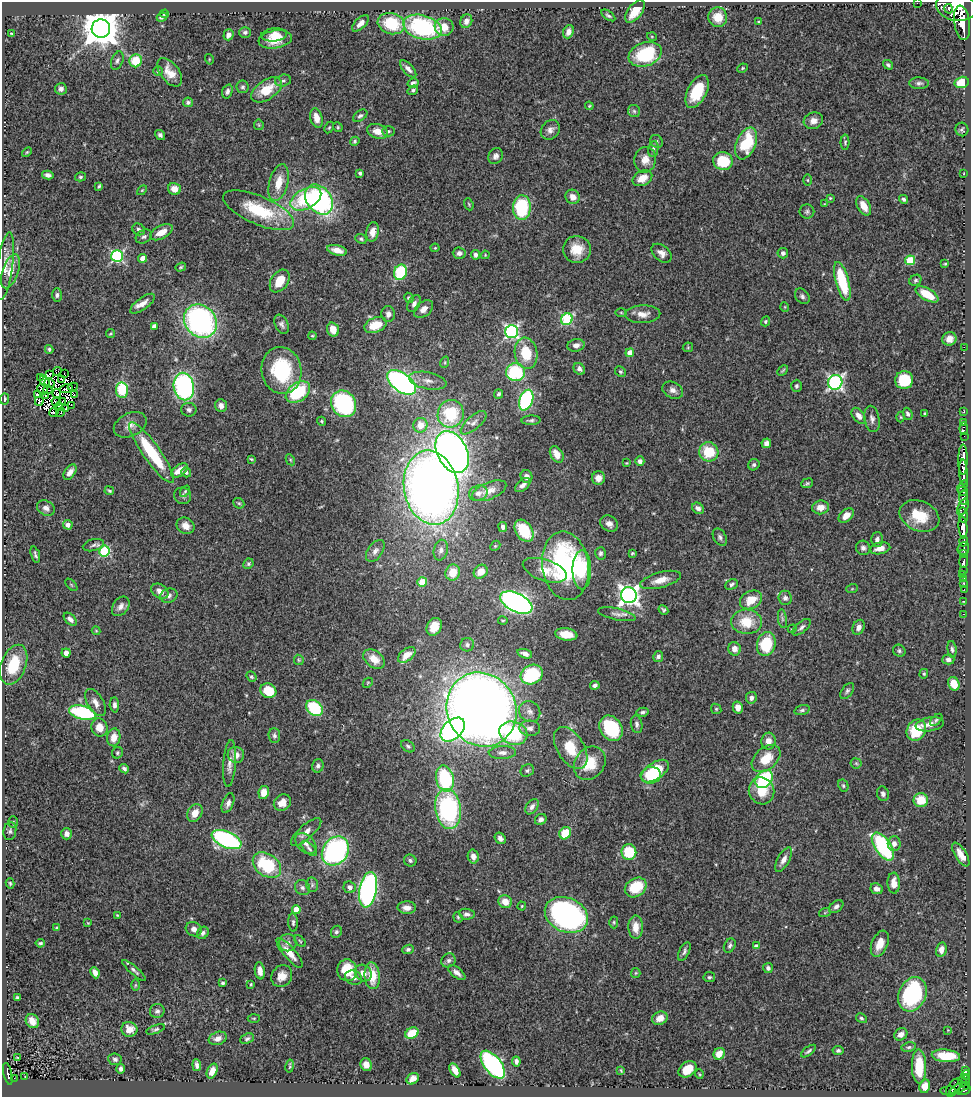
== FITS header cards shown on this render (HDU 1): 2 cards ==
NAXIS1  =                  969
NAXIS2  =                 1095

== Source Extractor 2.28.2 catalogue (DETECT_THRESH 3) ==
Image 969 x 1095 px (HDU 1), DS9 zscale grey, 1 PNG px = 1 image px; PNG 973 x 1099 px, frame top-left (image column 1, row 1095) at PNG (2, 2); each listed source drawn as its Kron ellipse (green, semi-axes under 4 px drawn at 4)
Background 0.491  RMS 0.026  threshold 0.077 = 3 sigma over >= 5 px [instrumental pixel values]
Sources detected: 489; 10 with non-positive FLUX_AUTO (blend fragments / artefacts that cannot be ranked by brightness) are neither listed nor drawn; the other 479 listed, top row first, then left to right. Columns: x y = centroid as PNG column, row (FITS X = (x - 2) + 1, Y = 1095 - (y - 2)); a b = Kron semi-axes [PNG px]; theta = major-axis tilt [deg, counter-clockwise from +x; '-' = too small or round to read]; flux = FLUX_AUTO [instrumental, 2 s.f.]
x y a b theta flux
917 3 2 2 - 8
956 7 20 14 -11 5100
949 9 5 2 - 280
635 11 13 7 52 32
165 14 4 3 - 1.9
608 15 8 4 -35 3.7
162 17 5 3 - 3.8
718 17 10 9 - 30
466 21 7 5 67 9.7
758 22 3 3 - 1.9
361 23 10 5 45 11
962 23 17 7 -81 2300
391 24 14 10 -15 77
422 27 20 12 -15 220
444 27 9 9 - 25
101 29 9 9 - 4900
245 32 6 5 - 4.3
568 32 7 5 68 10
11 33 3 2 - 1.3
228 35 5 5 - 8.6
274 35 13 6 5 16
652 37 5 3 - 1.5
275 39 17 9 9 30
645 54 17 11 19 120
209 59 5 3 - 1.5
117 61 9 5 68 4.8
136 61 6 6 - 45
888 65 5 4 - 3.8
742 68 5 4 - 2.2
408 69 10 5 -47 8.4
158 71 4 4 - 2.3
170 72 16 9 -52 23
283 81 8 5 14 4.2
962 82 7 5 15 29
413 83 6 4 32 5.1
919 83 10 6 0 5
243 87 6 6 - 4.2
61 89 6 5 - 6
266 90 17 9 34 40
413 90 5 4 - 3.1
227 91 7 5 72 5.1
697 91 18 9 63 63
188 102 5 4 - 4.2
589 106 4 4 - 1.6
634 111 6 6 - 4.3
360 116 8 5 36 4.4
316 118 10 6 -76 17
813 121 10 8 18 12
259 125 5 5 - 2.2
329 127 6 4 62 2.3
338 127 5 4 - 2.3
962 129 7 6 - 3.7
550 130 10 8 47 9.2
378 131 11 7 -17 18
389 131 6 5 - 3.7
160 135 5 4 - 4.7
355 141 5 4 - 2.7
656 141 7 6 - 3.6
845 142 8 4 89 2.9
746 143 17 9 67 90
653 149 8 5 79 4.5
27 152 6 3 44 2.1
495 156 8 7 - 7
645 160 13 10 80 18
723 161 10 9 - 67
360 173 4 4 - 3.7
964 173 3 2 - 1.1
48 175 6 4 -15 6.1
80 177 5 4 - 2.7
642 178 10 7 28 23
807 180 6 4 -89 2.1
279 183 19 9 75 29
99 186 4 3 - 2.2
174 189 6 6 - 15
142 190 6 3 45 1.8
573 197 7 7 - 14
830 198 4 4 - 1.9
306 199 17 10 29 110
904 199 4 3 - 4
319 200 16 12 -53 320
469 204 6 4 -69 2.2
824 204 4 3 - 1.3
864 206 10 6 -61 23
522 208 12 9 87 130
259 210 38 14 -23 92
807 212 7 7 - 4.3
139 229 7 5 -32 5
161 232 12 6 27 22
373 232 10 6 81 12
144 237 8 6 29 5.2
361 239 6 4 -26 2.9
435 248 4 4 - 1.7
577 249 14 13 - 32
337 250 10 5 -14 13
459 253 6 5 - 6
662 253 11 7 -41 10
783 253 5 5 - 4.8
475 255 5 4 - 7.1
485 255 4 3 - 1.7
117 256 6 6 - 240
143 258 4 4 - 16
910 260 5 5 - 68
945 264 3 3 - 1.8
5 266 34 8 82 20
181 267 6 4 18 2.4
10 271 18 8 71 20
400 272 8 6 69 120
915 280 6 5 - 3.5
280 281 12 8 56 33
842 281 20 6 -75 96
927 294 13 6 -30 48
57 295 7 5 89 4.1
802 296 8 6 -51 5.1
409 298 5 4 - 2.9
142 304 14 6 36 14
414 304 9 6 60 6.8
785 307 5 3 - 1.3
423 309 11 7 42 12
621 313 6 4 -1 2
388 314 8 7 - 8
643 314 17 9 2 15
567 319 6 5 - 160
200 321 18 15 -46 390
766 321 5 4 - 2.8
282 324 10 6 -65 6.1
375 325 12 7 20 38
154 326 4 4 - 10
333 329 7 5 -73 19
512 331 6 6 - 360
110 333 5 3 - 1.9
312 336 4 3 - 1.8
949 339 7 6 - 12
576 345 9 6 10 9.4
688 347 5 5 - 2.3
964 347 2 2 - 21
49 349 4 3 - 2.6
526 353 16 11 -80 55
630 353 4 4 - 19
445 362 6 3 72 2.1
579 369 6 5 - 6.7
282 370 23 20 -80 130
783 370 6 3 45 2.3
57 371 4 2 - 1.6
620 371 5 5 - 3
516 372 9 9 - 120
50 374 3 2 - 3.8
64 374 3 2 - 2
41 377 3 2 - 6.5
61 380 3 3 - 4.9
904 380 9 9 - 73
44 381 6 4 -51 0.86
428 381 19 8 -11 16
401 382 16 9 -37 510
835 382 7 7 - 440
50 383 5 2 - 0.33
184 386 14 10 -79 340
796 386 6 5 - 3.6
73 387 5 2 - 1.4
43 389 5 2 - 1.1
66 389 6 2 16 1.2
48 390 5 2 - 3
122 390 8 6 -82 99
673 390 11 8 -27 9.3
298 392 13 9 37 110
57 393 4 2 - 2
498 394 4 4 - 3.2
38 395 3 2 - 2.9
74 395 3 2 - 1.8
45 396 4 2 - 1.9
4 399 5 3 - 2.8
526 400 11 6 70 220
39 401 4 3 - 0.19
62 401 3 2 - 2.5
56 402 4 3 - 2.4
344 404 14 12 -59 210
71 405 2 2 - 1.7
221 406 6 5 - 9.6
59 407 4 2 - 2.1
66 409 3 2 - 1.6
189 410 7 7 - 5.4
54 412 5 2 - 2
61 412 5 2 - 1.5
964 412 3 2 - 18
451 414 14 13 - 99
908 414 6 4 -68 4
924 414 3 3 - 2.3
859 416 9 5 -52 10
901 417 5 3 - 1.8
872 419 13 7 -79 8.2
531 420 9 4 1 4
322 421 4 4 - 2
474 423 16 7 41 11
964 423 3 2 - 8.5
130 425 17 11 26 15
420 425 7 7 - 25
964 429 6 3 -83 28
964 436 2 2 - 13
766 443 5 4 - 7
452 452 22 15 -62 1300
709 452 10 9 - 55
152 453 37 8 -55 110
557 454 9 6 -59 17
251 459 3 3 - 1.9
290 460 6 4 -60 2.1
963 460 15 4 89 1300
640 461 4 4 - 6.4
626 463 3 2 - 1.4
754 465 6 5 - 4.6
179 470 9 5 36 21
70 472 8 5 55 11
186 472 5 4 - 3.2
963 472 13 3 -87 1100
527 476 6 6 - 9
598 478 7 6 - 10
807 483 6 5 - 2.7
523 485 9 5 40 6.8
963 486 7 4 54 220
431 488 37 27 -80 1500
109 491 5 3 - 2.3
185 491 6 3 53 2.3
489 491 18 8 22 16
963 491 5 4 - 120
478 493 9 7 21 8.6
183 496 9 8 - 4.7
964 498 7 4 -87 420
239 503 6 5 - 2.7
820 507 8 7 - 18
963 507 9 5 68 460
46 508 9 7 -29 7.4
698 508 6 5 - 6.9
963 515 8 4 -82 470
846 516 9 5 41 16
919 516 20 15 -23 52
609 524 9 7 -33 9.1
68 525 5 4 - 11
185 526 9 8 - 14
503 527 5 4 - 4.9
963 528 11 4 -86 1600
524 531 12 8 -57 62
720 537 9 6 -60 5.2
877 540 7 6 - 6.7
964 541 5 3 - 290
93 545 11 6 15 5
495 546 6 4 43 2.2
863 548 7 7 - 5.6
880 548 10 6 12 14
963 548 6 5 - 700
441 550 10 7 78 7.5
104 551 5 5 - 150
375 551 12 7 55 8.3
600 553 6 5 - 4.2
632 553 3 3 - 2
964 554 3 3 - 270
35 555 8 3 -73 4.1
964 561 6 3 88 200
248 564 5 5 - 3
565 566 34 23 -82 280
545 570 23 10 -19 26
582 570 19 9 90 62
964 570 3 3 - 91
481 572 7 6 - 20
453 573 8 7 - 32
962 574 3 2 - 9.9
963 579 4 3 - 47
660 580 21 7 15 21
422 582 5 5 - 30
964 583 3 3 - 26
731 584 7 5 24 4.4
71 585 7 3 -45 1.8
852 589 6 3 19 1.9
964 589 3 2 - 7.6
160 591 9 6 -36 13
629 595 8 8 - 900
169 596 9 7 23 6
785 598 7 6 - 5.8
751 600 12 8 28 30
964 601 3 2 - 7.2
516 602 17 9 -26 670
121 606 11 7 55 8.6
663 610 5 4 - 2.9
617 614 19 5 -12 9.2
964 614 3 2 - 6.7
70 619 8 5 -44 7.6
782 619 9 4 -81 4.2
503 621 5 3 - 2
747 622 15 12 -4 43
434 627 9 7 62 22
802 627 11 5 41 5.9
859 627 8 5 64 8.7
792 629 4 3 - 1.6
96 631 4 4 - 1.7
566 634 11 6 -9 26
766 644 12 9 76 74
467 645 7 6 - 5.1
734 649 7 6 - 12
952 649 8 4 -84 4
899 651 6 5 - 3.6
66 653 4 4 - 7.4
525 654 8 4 -18 7.9
407 655 10 6 39 17
658 656 5 5 - 5.5
374 659 12 8 -39 22
948 659 6 5 - 6.5
299 660 5 5 - 2.2
14 665 21 12 69 71
924 674 5 4 - 2.2
532 675 11 9 28 120
251 677 5 4 - 2.6
368 683 5 3 - 1.6
954 684 7 5 -65 28
595 685 5 4 - 4.3
268 691 8 7 - 49
847 691 9 5 54 4.4
751 698 6 5 - 7.1
95 702 15 8 -59 13
114 705 7 4 -86 6.5
738 707 6 5 - 13
314 708 9 7 -44 110
481 709 38 34 -61 2500
716 709 5 4 - 2.4
802 710 8 4 15 3.7
82 712 14 6 -14 170
530 712 11 10 - 9.6
643 712 6 3 11 4
936 720 7 4 46 3.4
637 724 9 5 -79 5
930 724 14 7 8 13
100 727 9 8 - 22
530 728 10 7 -3 9.4
611 728 13 10 -55 120
453 730 14 9 43 400
916 730 11 9 57 69
513 733 14 11 -19 130
274 735 7 6 - 4.7
114 737 9 6 81 21
769 741 8 7 - 14
408 746 7 5 -37 3.9
571 748 23 13 -58 50
117 753 6 5 - 2.7
502 753 13 6 2 10
236 755 8 8 - 15
766 759 16 11 41 38
590 763 18 14 53 52
856 763 5 5 - 2.8
230 764 23 6 86 15
318 766 7 5 74 5
124 769 5 4 - 4.6
527 771 7 6 - 3.9
655 771 16 8 35 59
651 775 10 8 5 86
445 779 13 8 -77 160
764 779 10 7 51 160
843 786 6 5 - 3
762 791 14 12 -63 36
264 792 6 5 - 20
883 794 7 6 - 5.6
921 800 7 7 - 39
228 803 10 5 69 7.8
282 803 9 7 36 21
532 807 8 5 55 6.6
448 809 20 13 -82 230
195 813 9 7 60 18
541 819 6 5 - 6.8
13 822 6 5 - 2.8
10 831 9 6 80 4.7
306 832 19 7 42 14
565 833 6 5 - 54
67 834 5 5 - 8.3
500 838 6 5 - 7.4
227 839 16 8 -23 340
306 843 12 8 -43 10
894 844 7 6 - 9.9
883 846 16 8 -56 190
309 849 9 5 -44 4.8
335 851 15 12 53 350
629 852 8 7 - 76
961 855 13 5 -59 17
473 856 7 5 -78 8.9
410 860 6 6 - 4.1
784 860 14 6 60 12
267 865 15 11 -37 100
10 883 5 4 - 2.4
894 883 10 6 -87 16
312 885 7 6 - 4
350 887 6 5 - 7
636 887 12 9 34 57
302 888 8 7 - 5.4
877 889 6 5 - 8.8
368 890 18 8 80 460
505 902 7 6 - 21
522 906 4 4 - 1.7
836 906 8 5 37 5.9
407 908 9 6 -2 14
296 909 4 4 - 27
825 912 6 4 20 2
467 914 8 5 -6 5.7
117 915 3 2 - 1.4
566 915 22 17 -24 450
458 917 5 4 - 2.1
293 922 9 5 -87 4.3
614 922 6 4 -88 2.5
88 923 4 3 - 1.6
636 927 11 7 -89 21
57 928 4 4 - 2.6
194 929 8 7 - 8.1
336 932 6 5 - 3.7
203 933 6 5 - 5
300 941 7 4 -45 2.4
40 943 4 3 - 2.7
288 943 9 8 - 8.5
880 944 14 8 68 22
730 946 7 5 63 4.5
756 946 4 4 - 7.3
408 949 6 4 23 4.1
941 950 7 5 76 11
684 951 10 5 64 5.1
289 953 19 6 -49 22
448 960 7 6 - 4.9
768 968 5 5 - 5.2
134 970 15 4 -41 5.3
347 970 11 10 - 48
260 971 9 5 -82 12
457 972 10 5 -38 8.6
95 973 6 4 -66 9.2
363 973 9 7 -44 13
636 973 5 4 - 2
282 976 11 10 - 18
372 976 13 7 -85 40
709 977 6 5 - 3
354 978 9 6 -21 7.2
223 983 3 3 - 2.9
251 984 3 3 - 2.4
135 985 6 4 89 1.7
913 994 18 13 63 210
17 997 3 3 - 2.5
157 1011 7 7 - 5.4
254 1018 6 3 0 1.7
660 1018 8 6 27 15
861 1018 6 4 -31 3
32 1021 7 6 - 14
129 1029 8 7 - 15
156 1029 10 4 19 3.8
948 1030 3 3 - 1.3
412 1033 7 5 28 41
901 1034 7 5 33 11
218 1038 9 6 21 9.2
247 1039 7 5 24 4.2
909 1047 7 5 10 3.6
808 1051 9 3 38 3.6
838 1051 5 4 - 3.5
719 1054 6 5 - 14
946 1056 14 6 -4 49
17 1057 3 2 - 1
115 1059 7 5 -7 5
516 1061 5 4 - 4.8
197 1065 6 4 -82 5.8
366 1065 6 5 - 9.5
493 1065 16 8 -51 330
290 1066 6 2 79 1.8
919 1067 17 7 -89 49
121 1069 5 3 - 5.1
687 1069 10 7 37 25
455 1070 8 4 -60 14
621 1070 3 2 - 1.6
212 1071 8 5 65 11
965 1071 3 3 - 72
8 1074 11 4 -77 160
699 1074 5 3 - 1.5
966 1075 5 3 - 110
25 1076 2 2 - 1
14 1078 3 2 - 1.4
413 1079 6 5 - 11
966 1080 3 3 - 57
963 1081 5 3 - 64
925 1086 7 5 79 19
954 1088 10 6 52 290
960 1088 11 3 23 180
964 1090 7 3 17 210
948 1091 7 3 4 51
At the frame edge (FLAGS 8, measured only in part): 2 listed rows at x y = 917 3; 956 7
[10 non-positive-flux detections neither listed nor drawn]